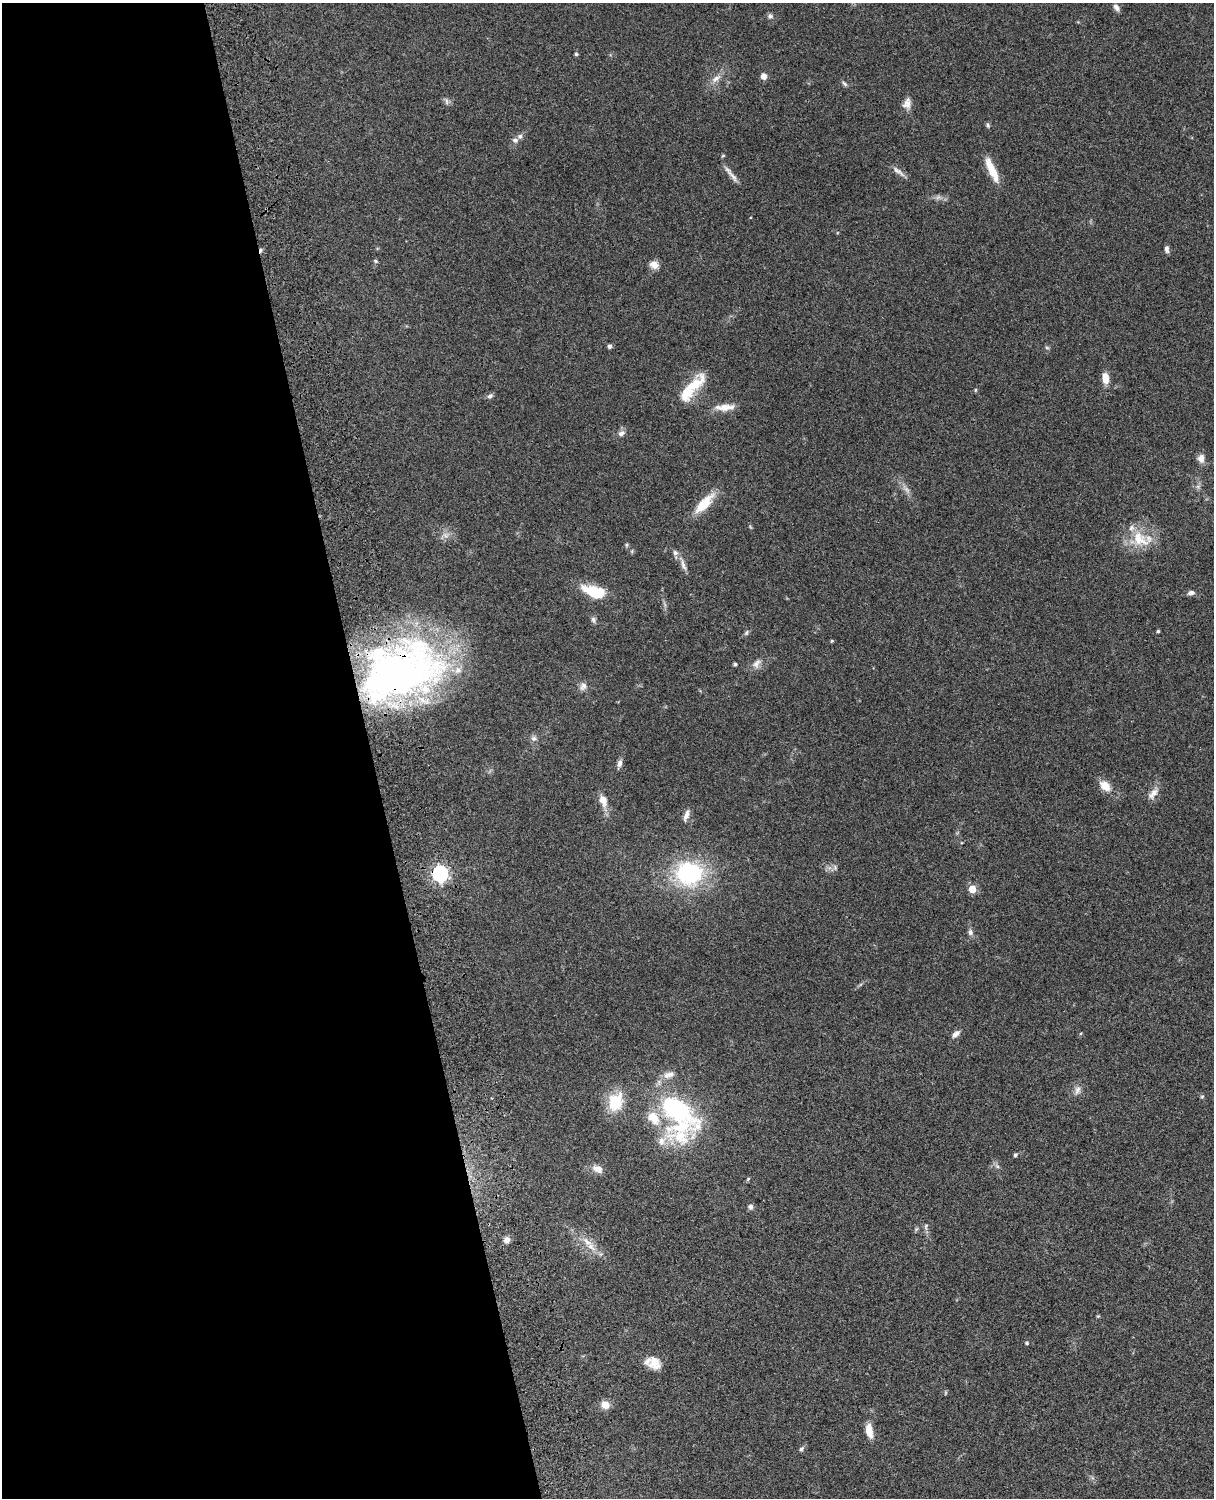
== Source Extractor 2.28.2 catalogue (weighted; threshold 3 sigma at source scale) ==
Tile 5 of 4 x 3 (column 1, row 2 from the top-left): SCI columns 121-1332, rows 1771-3266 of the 5086 x 4924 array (HDU 1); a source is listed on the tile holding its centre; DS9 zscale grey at full resolution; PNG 1216 x 1500 px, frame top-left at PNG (2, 3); no overlay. Shown black and unused: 31% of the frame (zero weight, under 3 of 4 exposures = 6% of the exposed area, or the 3 px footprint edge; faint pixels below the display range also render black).
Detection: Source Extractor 2.28.2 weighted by HDU 2 'WHT'; one run over the whole footprint, this tile lists its part. Background 0.0966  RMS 0.0063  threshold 0.0284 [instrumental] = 3 sigma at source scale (4.5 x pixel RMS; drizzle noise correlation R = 1.50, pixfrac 1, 0.05/0.05 arcsec/px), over >= 5 px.
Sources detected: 82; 2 too faint to see at this stretch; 1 cosmic-ray / hot-pixel residue — not listed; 6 inside a brighter listed object's ellipse — not listed separately; the other 73 listed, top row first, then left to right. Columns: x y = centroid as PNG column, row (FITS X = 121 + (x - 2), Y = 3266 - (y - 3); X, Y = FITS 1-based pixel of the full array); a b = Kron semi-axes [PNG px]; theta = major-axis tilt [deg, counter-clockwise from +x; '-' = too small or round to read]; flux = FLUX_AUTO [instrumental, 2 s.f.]
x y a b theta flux
1116 7 9 6 -58 2.4
770 16 8 6 -15 1.6
576 54 5 4 - 0.86
764 76 6 6 - 3.8
716 78 16 7 37 4.5
844 84 9 5 -45 1.3
446 101 11 4 -85 1.5
907 103 15 10 73 4.2
988 125 7 5 -65 1.1
515 140 9 7 -9 2.1
723 156 5 4 - 0.67
992 169 31 8 -66 12
898 171 20 6 -37 3.3
733 176 22 6 -51 3.8
1167 249 9 5 -81 1.9
375 261 6 5 - 0.87
654 265 11 9 -20 4.6
609 346 5 5 - 1.4
1047 348 6 4 -19 0.81
1105 378 13 7 -82 6.2
691 386 44 13 31 16
975 390 5 3 - 0.64
490 396 8 6 30 1.7
725 407 24 8 3 7.6
621 433 10 7 29 2.6
1201 458 11 8 87 4.2
704 504 28 10 47 15
1140 539 28 19 -40 19
626 545 6 4 90 0.88
675 553 8 7 - 1.9
683 565 19 5 -72 3.4
594 591 27 12 -18 20
1191 593 10 6 10 2.2
593 620 10 6 -81 1.7
1158 631 4 3 - 0.86
746 633 8 5 61 1.2
832 641 4 4 - 0.68
757 663 15 9 52 4.1
735 664 4 3 - 1.3
398 674 98 56 23 310
583 686 11 9 61 3.1
534 738 8 7 - 2.2
619 764 9 6 67 2.4
1105 786 17 11 -43 7.2
1153 793 18 9 51 5
603 801 16 9 -70 6.6
686 815 15 6 72 3.3
835 867 7 6 - 1.5
689 873 29 25 -2 66
440 874 7 6 - 170
972 889 5 5 - 15
970 932 9 7 89 2
956 1034 11 6 41 2.9
669 1075 17 8 16 5
1077 1090 12 8 73 3.1
1202 1097 6 4 2 0.69
615 1102 26 19 68 18
676 1109 24 12 -33 110
681 1127 57 45 34 66
1015 1155 5 4 - 1
997 1166 6 5 - 1.3
598 1169 16 9 -27 4.3
748 1179 6 4 46 0.78
750 1207 6 6 - 2.1
926 1226 9 5 77 1.5
507 1240 7 7 - 3.1
591 1247 19 8 -40 6.7
1027 1343 4 4 - 1
655 1363 17 14 -52 8.6
945 1393 6 3 71 0.63
605 1405 11 9 -30 5.2
869 1431 16 7 -80 7.8
801 1449 8 5 45 1.4
Overlapping masked pixels (flux is a lower limit): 2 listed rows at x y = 398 674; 440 874